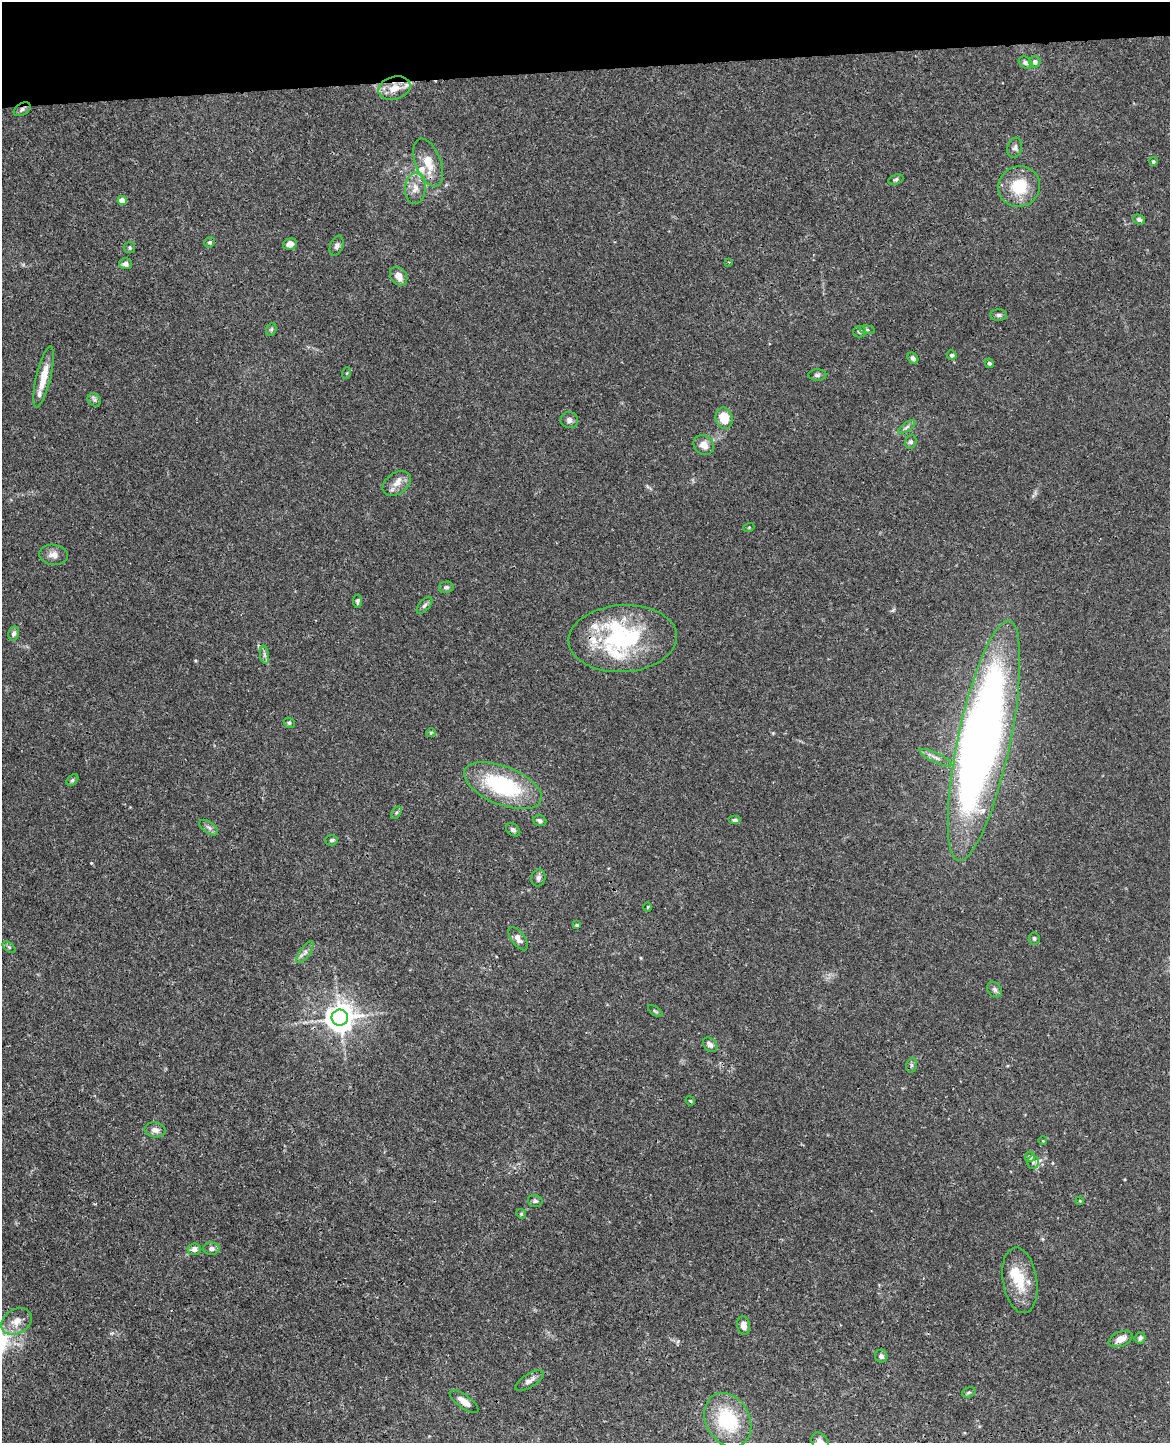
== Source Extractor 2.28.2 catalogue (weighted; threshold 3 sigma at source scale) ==
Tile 3 of 4 x 3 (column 3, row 1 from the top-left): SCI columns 2392-3559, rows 3027-4467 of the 4785 x 4718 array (HDU 1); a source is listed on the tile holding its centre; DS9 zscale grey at full resolution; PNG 1172 x 1445 px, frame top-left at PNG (2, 2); each listed source drawn as its Kron ellipse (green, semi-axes under 4 px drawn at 4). Shown black and unused: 5% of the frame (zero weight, under 3 of 4 exposures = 6% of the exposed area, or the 3 px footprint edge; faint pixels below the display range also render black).
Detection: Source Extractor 2.28.2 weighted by HDU 2 'WHT'; one run over the whole footprint, this tile lists its part. Background 0.0427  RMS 0.003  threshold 0.0134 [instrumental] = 3 sigma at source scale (4.5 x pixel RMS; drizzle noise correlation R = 1.50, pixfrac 1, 0.05/0.05 arcsec/px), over >= 5 px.
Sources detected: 99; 2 inside a brighter object's white glare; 1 cosmic-ray / hot-pixel residue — neither listed nor drawn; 7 inside a brighter listed object's ellipse — not listed separately; the other 89 listed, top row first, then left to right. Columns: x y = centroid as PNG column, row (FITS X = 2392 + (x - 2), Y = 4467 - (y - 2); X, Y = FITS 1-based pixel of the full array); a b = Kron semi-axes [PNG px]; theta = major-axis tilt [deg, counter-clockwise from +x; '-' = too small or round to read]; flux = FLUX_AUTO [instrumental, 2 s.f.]
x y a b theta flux
1025 62 7 5 -32 1.3
1035 62 6 5 - 1.3
394 88 16 11 15 4
22 109 9 6 31 0.85
1015 148 10 7 77 1.1
1153 161 4 4 - 0.5
428 163 25 12 -70 5.1
896 179 8 5 20 0.61
1019 186 21 20 - 11
415 188 16 10 85 2.9
122 201 4 4 - 4.2
1139 220 6 5 - 0.88
210 242 5 5 - 0.53
290 244 7 5 16 1.7
337 246 10 6 69 0.9
130 247 5 5 - 0.48
729 262 2 2 - 0.2
125 264 6 5 - 1.2
399 276 10 7 -53 2.4
999 315 8 5 -1 0.71
271 329 6 5 - 0.44
867 330 7 4 -8 0.51
859 332 6 6 - 0.6
952 355 5 4 - 0.86
913 358 6 5 - 1
989 363 5 4 - 0.58
347 373 6 4 72 0.35
817 375 9 6 1 0.74
44 377 31 7 77 5.6
94 400 7 6 - 0.7
724 418 11 8 -77 6.3
569 420 9 8 - 1.1
907 427 10 4 34 0.78
911 442 7 5 72 0.8
704 445 11 9 -41 2.6
397 483 15 10 35 2.8
749 527 5 3 - 0.28
53 555 14 10 -7 2.1
446 587 7 5 12 0.68
358 601 7 4 82 0.67
424 605 10 5 48 0.76
14 633 7 5 79 0.9
623 639 54 33 4 37
264 655 9 4 -81 0.78
289 723 6 5 - 0.46
431 733 5 4 - 0.34
984 741 123 26 78 250
936 758 17 5 -25 1.4
72 780 6 5 - 0.53
503 786 41 19 -22 30
396 813 7 4 59 0.48
735 820 6 4 0 0.69
540 821 7 5 -20 0.78
209 828 11 5 -36 0.98
513 830 8 5 -38 0.85
332 840 6 5 - 0.73
538 878 8 7 - 0.96
648 907 5 3 - 0.27
577 925 4 3 - 0.41
1034 938 6 5 - 0.58
518 939 13 6 -53 1.9
9 947 7 4 -37 0.53
305 952 13 5 55 1.2
995 989 8 6 -47 0.89
655 1011 8 4 -35 0.47
340 1018 8 8 - 430
710 1045 8 6 -47 1.1
912 1065 7 5 75 0.62
690 1101 5 4 - 0.3
155 1130 10 7 -9 1.4
1043 1141 4 3 - 0.2
1030 1157 5 5 - 1.2
1033 1162 7 5 87 0.8
535 1201 7 5 -14 0.62
1080 1201 4 3 - 0.22
521 1214 5 4 - 0.37
194 1249 7 6 - 1.7
211 1249 8 6 0 1
1020 1280 33 17 -81 9.3
16 1321 16 12 30 3.6
744 1325 9 6 -82 1.9
1140 1338 5 5 - 0.82
1121 1339 12 7 24 2.8
881 1356 6 6 - 0.97
530 1380 16 6 32 1.6
969 1392 7 5 19 0.5
464 1402 17 6 -36 2.6
728 1420 28 22 -60 18
820 1442 11 7 -57 2.3
Overlapping masked pixels (flux is a lower limit): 3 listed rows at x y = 394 88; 22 109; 984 741
Isophote crosses this tile's border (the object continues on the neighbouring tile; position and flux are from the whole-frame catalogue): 1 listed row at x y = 820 1442